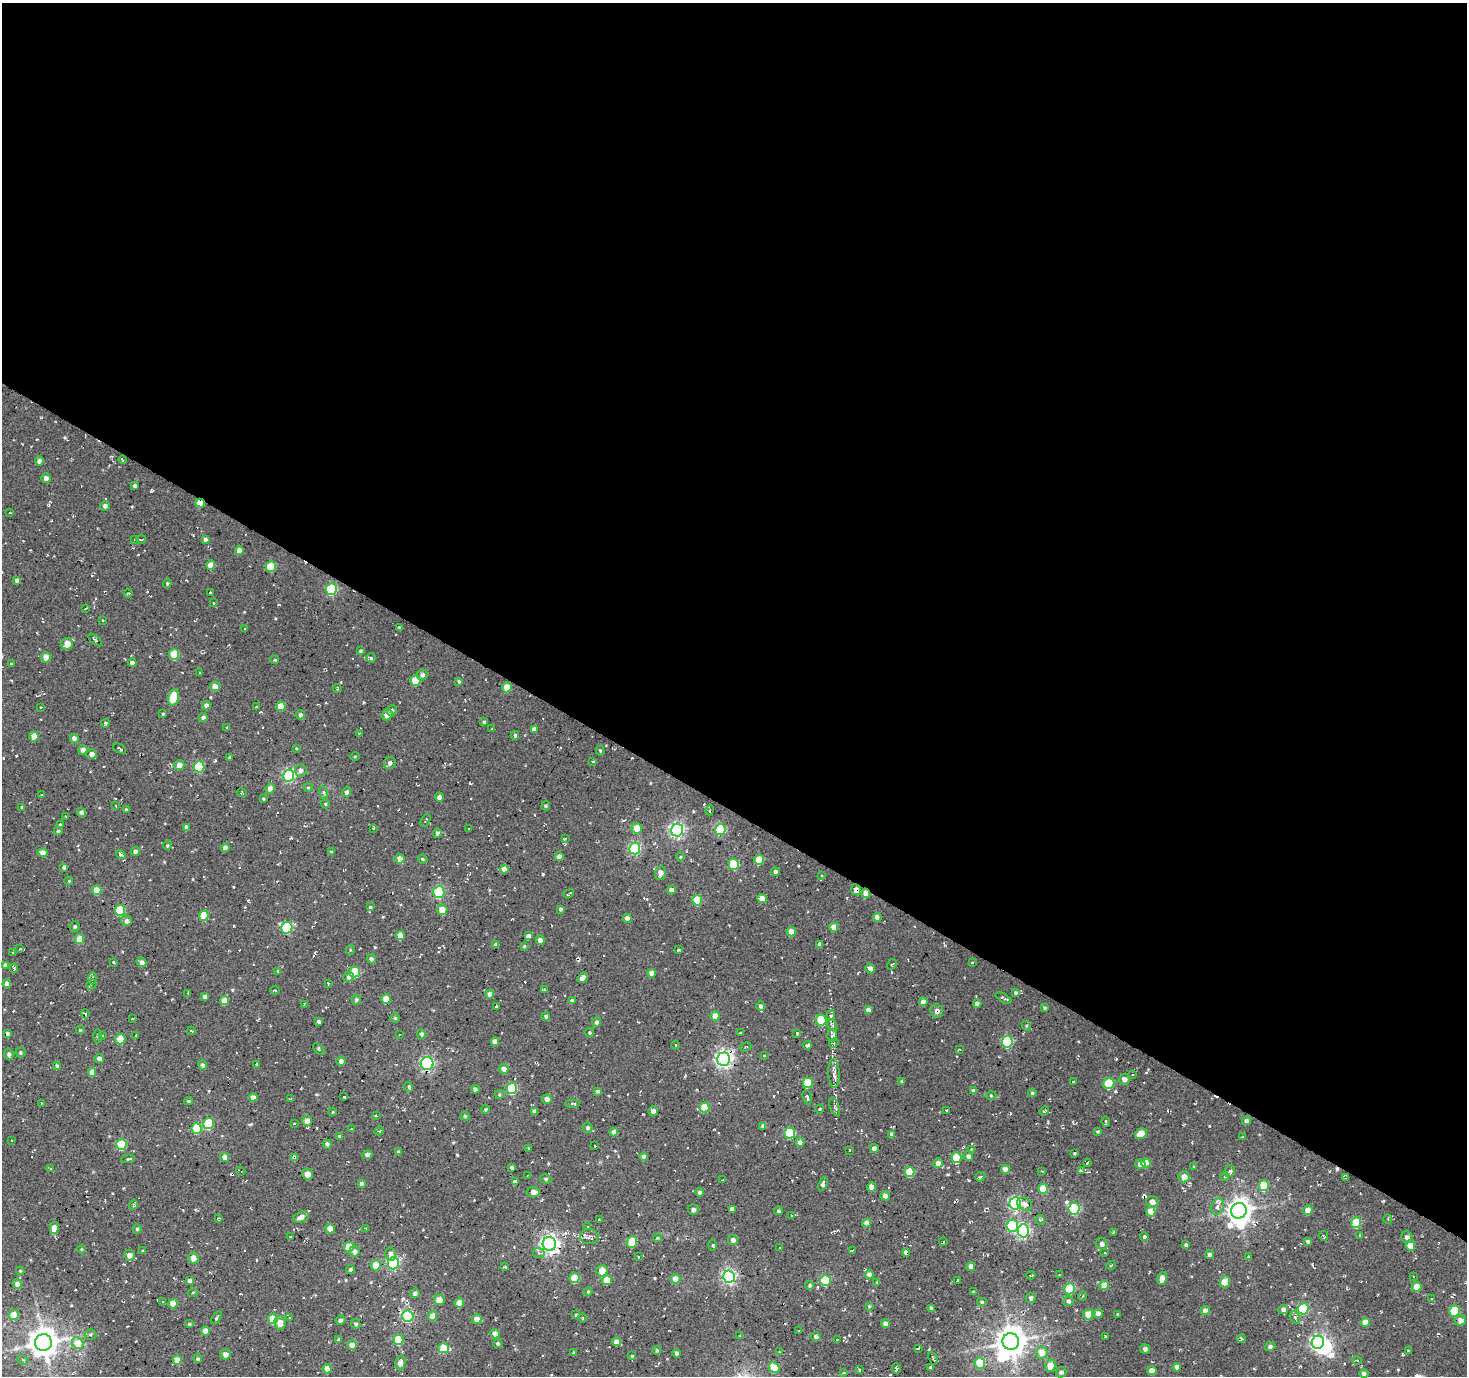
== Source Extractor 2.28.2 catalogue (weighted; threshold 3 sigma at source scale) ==
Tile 3 of 4 x 4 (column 3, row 1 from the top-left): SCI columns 2934-4398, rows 4375-5748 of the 5863 x 5936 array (HDU 1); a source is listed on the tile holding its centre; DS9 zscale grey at full resolution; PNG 1469 x 1378 px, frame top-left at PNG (2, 3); each listed source drawn as its Kron ellipse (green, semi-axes under 4 px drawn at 4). Shown black and unused: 59% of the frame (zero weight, under 2 of 3 exposures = <1% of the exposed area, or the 3 px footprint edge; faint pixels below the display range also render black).
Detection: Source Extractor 2.28.2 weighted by HDU 2 'WHT'; one run over the whole footprint, this tile lists its part. Background -0.0241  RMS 0.0085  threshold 0.0381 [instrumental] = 3 sigma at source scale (4.5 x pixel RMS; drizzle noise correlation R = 1.50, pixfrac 1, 0.0396/0.0396 arcsec/px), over >= 5 px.
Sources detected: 598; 3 inside a brighter object's white glare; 42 cosmic-ray / hot-pixel residue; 1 long thin detection or spike segment (spike, bleed or trail) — neither listed nor drawn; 9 inside a brighter listed object's ellipse — not listed separately; of the other 543, all 500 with FLUX_AUTO >= 0.663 (the completeness limit of this list) listed and drawn (43 fainter detections not listed), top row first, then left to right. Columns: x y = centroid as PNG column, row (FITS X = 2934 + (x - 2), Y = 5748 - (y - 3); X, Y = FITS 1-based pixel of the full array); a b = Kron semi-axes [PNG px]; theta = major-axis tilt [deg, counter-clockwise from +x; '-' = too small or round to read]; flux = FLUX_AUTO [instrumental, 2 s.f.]
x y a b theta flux
122 460 4 3 - 0.86
39 461 4 4 - 2.8
46 478 4 4 - 3.8
135 486 4 3 - 1.9
200 503 5 4 - 14
105 506 5 4 - 2.6
10 512 3 3 - 1.1
141 539 5 2 - 0.84
205 539 4 4 - 2
135 540 3 2 - 0.78
239 550 4 4 - 5
211 565 5 4 - 9.4
271 566 5 5 - 26
17 580 4 3 - 2.2
167 583 5 4 - 0.99
331 589 6 5 - 71
210 592 3 2 - 0.93
128 593 4 2 - 1.1
213 603 3 3 - 1.3
85 608 4 2 - 1.1
103 620 3 3 - 0.75
399 627 3 3 - 1.4
245 629 3 2 - 0.91
95 640 8 2 -41 0.99
67 644 6 5 - 8.4
360 651 4 4 - 1.4
174 654 5 5 - 25
46 657 5 5 - 6.9
371 658 4 4 - 1.1
275 660 4 3 - 0.96
132 663 4 4 - 2.9
11 664 3 2 - 1.2
200 672 3 2 - 0.73
422 675 5 5 - 2.7
415 681 5 5 - 21
459 681 4 4 - 1.3
215 687 4 4 - 6.9
507 687 5 4 - 13
337 689 4 3 - 0.94
173 697 8 5 77 29
206 705 4 4 - 3.4
281 706 5 4 - 12
41 707 2 2 - 0.7
257 707 4 3 - 1
392 710 5 4 - 1.4
163 714 4 3 - 0.92
300 715 5 4 - 2
387 715 6 5 - 6.6
203 717 4 4 - 2.3
484 722 4 4 - 1.5
105 723 4 4 - 1.2
227 728 4 4 - 0.97
492 729 3 3 - 0.66
534 729 4 4 - 3.3
359 733 3 3 - 0.67
515 735 4 4 - 1.8
34 736 5 4 - 7.5
74 738 5 4 - 4.8
120 748 7 3 -27 1.4
296 748 4 3 - 0.69
83 750 5 4 - 4.5
600 751 5 4 - 0.94
92 754 5 5 - 4.7
355 756 4 3 - 0.73
230 757 3 3 - 2
593 761 3 3 - 0.88
390 763 6 5 - 3.2
179 765 5 5 - 4.8
199 767 5 5 - 54
301 770 6 6 - 3.5
289 775 6 5 - 100
308 787 5 3 - 0.86
270 789 5 4 - 6.3
347 792 5 4 - 2.3
242 793 5 3 - 0.79
324 793 6 4 -72 1.3
41 795 3 3 - 0.7
439 797 4 4 - 3.8
263 799 3 3 - 0.89
325 804 4 4 - 1
116 806 3 2 - 0.71
546 806 5 4 - 1.3
22 807 3 3 - 0.8
126 810 3 2 - 0.94
710 810 5 3 - 0.71
81 812 5 4 - 2.8
66 816 3 2 - 1.2
425 820 7 3 61 1
60 825 3 3 - 0.78
186 827 4 4 - 3.3
373 828 3 2 - 0.82
637 828 5 5 - 12
469 829 3 3 - 1.2
720 829 5 5 - 59
677 830 6 6 - 200
58 831 4 4 - 1.7
437 833 4 4 - 2.5
565 838 4 2 - 0.72
167 845 5 4 - 1
225 848 4 4 - 3.2
635 849 6 5 - 89
135 852 4 4 - 4
331 852 4 3 - 1.6
43 853 5 4 - 4.3
121 855 5 4 - 2.5
559 857 4 4 - 4.3
680 857 5 3 - 0.84
400 859 5 4 - 6.3
423 859 5 3 - 1.1
759 860 5 5 - 24
734 864 5 5 - 33
64 867 4 4 - 1.8
504 869 4 4 - 6
775 872 4 4 - 2.7
660 873 7 5 86 4.9
821 875 3 3 - 0.85
69 881 4 4 - 0.86
97 890 5 4 - 14
671 890 4 4 - 4.3
856 890 5 5 - 3.8
439 892 6 5 - 56
866 893 5 4 - 7.4
569 894 5 2 - 1.3
762 899 5 4 - 9.6
697 900 5 5 - 30
370 907 4 4 - 1.1
561 909 4 4 - 1.8
120 910 5 5 - 42
442 910 5 5 - 9.9
204 916 5 5 - 18
877 917 4 4 - 5.6
627 918 4 4 - 4.8
127 921 5 5 - 3.2
75 926 5 5 - 1.4
834 927 4 4 - 8.3
287 928 6 5 - 57
791 932 4 4 - 9.3
400 936 5 4 - 13
528 936 4 4 - 3.2
80 939 5 4 - 11
540 940 4 4 - 4.5
820 944 4 4 - 3.6
496 945 4 4 - 3.8
524 946 3 3 - 0.86
19 949 4 3 - 0.7
350 950 5 3 - 0.81
678 950 4 3 - 0.76
12 952 4 3 - 0.75
371 959 4 4 - 2
114 962 4 3 - 0.99
142 962 5 4 - 4.9
972 963 3 3 - 1.4
892 964 6 3 59 1
5 965 4 4 - 2.9
14 968 5 4 - 1.3
870 969 5 4 - 5
278 971 4 3 - 1.3
354 972 5 5 - 36
652 973 4 4 - 4.9
349 977 6 5 - 2.2
92 978 6 4 89 1.7
583 978 5 4 - 5.9
7 984 4 4 - 4.3
91 984 5 4 - 1.1
328 984 3 2 - 0.79
275 990 5 4 - 1.3
544 990 3 3 - 1.3
1016 992 3 3 - 1.3
188 993 3 3 - 0.73
490 994 4 4 - 5.3
205 997 4 4 - 3.2
1003 998 9 3 -31 2
386 999 5 4 - 15
356 1000 5 4 - 1.6
224 1001 4 4 - 11
572 1001 4 4 - 2.2
923 1002 4 4 - 5
977 1003 4 4 - 4.5
304 1004 4 3 - 0.79
497 1006 3 2 - 0.95
761 1006 5 4 - 1.8
1044 1008 3 3 - 1.1
868 1010 4 4 - 3.3
937 1011 7 6 - 3.3
85 1014 4 3 - 0.92
546 1016 4 4 - 2
715 1016 5 4 - 7.4
830 1016 5 3 - 1.3
395 1018 5 4 - 1.2
132 1019 4 3 - 0.71
821 1020 5 5 - 33
319 1022 4 3 - 2.4
597 1022 5 4 - 2.2
832 1025 7 4 -53 1.9
1027 1026 5 3 - 0.88
80 1030 4 4 - 1.2
191 1031 4 3 - 0.91
7 1033 4 3 - 1.6
590 1033 4 4 - 1.4
741 1033 3 2 - 1
797 1033 3 3 - 1.1
421 1034 5 4 - 1.8
102 1035 4 3 - 0.85
136 1035 3 2 - 0.87
399 1035 3 2 - 0.68
832 1035 6 5 - 2.8
98 1036 7 3 -90 1.2
120 1039 5 5 - 20
495 1042 4 4 - 7.1
1007 1042 6 5 - 63
834 1043 5 4 - 1.2
676 1045 4 3 - 0.69
808 1045 4 3 - 1.4
746 1047 6 3 27 1
319 1049 7 2 -45 0.89
959 1049 3 2 - 0.77
20 1053 5 5 - 1.2
9 1054 6 4 -76 2.6
764 1056 3 3 - 1.2
99 1059 4 4 - 4.4
724 1059 6 6 - 290
341 1061 4 4 - 3.1
257 1064 4 2 - 0.69
427 1064 6 6 - 130
203 1065 5 4 - 2.7
57 1066 4 4 - 1.7
504 1069 5 4 - 5
92 1072 4 4 - 6.5
834 1073 14 5 -87 4.6
1133 1075 3 3 - 1
1124 1079 5 5 - 3.6
902 1081 4 4 - 0.88
1073 1081 3 2 - 0.77
808 1083 5 5 - 28
1109 1084 5 5 - 40
409 1087 5 3 - 1.6
512 1088 5 5 - 58
475 1089 4 4 - 2.5
597 1091 4 3 - 1.6
974 1091 4 4 - 3.5
1032 1093 4 4 - 1.5
499 1094 4 3 - 1.1
991 1095 5 3 - 0.94
253 1097 4 4 - 3.1
344 1097 3 3 - 0.82
807 1097 8 3 -75 1.4
290 1099 4 2 - 0.71
547 1099 5 4 - 4.8
188 1101 4 4 - 1.2
41 1103 3 2 - 0.79
573 1104 7 3 5 1.3
705 1107 5 5 - 18
835 1107 9 4 -70 2.2
485 1109 4 4 - 1.3
820 1109 4 3 - 0.79
946 1110 3 2 - 0.83
535 1111 4 4 - 3.1
653 1111 4 4 - 3.3
1044 1111 5 3 - 1.8
333 1112 4 3 - 0.69
376 1116 3 2 - 0.87
465 1116 4 4 - 1.3
307 1121 5 4 - 6.4
1246 1121 4 4 - 3.2
1106 1122 5 2 - 1.5
294 1123 3 2 - 0.73
208 1124 5 5 - 37
763 1126 4 4 - 2.7
588 1127 5 4 - 1.8
197 1129 5 5 - 38
352 1129 3 2 - 0.96
379 1131 5 3 - 0.78
1098 1131 4 4 - 0.87
614 1132 4 4 - 4.2
790 1133 5 5 - 45
892 1134 4 4 - 2.8
1141 1134 6 5 - 13
339 1136 4 3 - 1.5
1242 1137 3 2 - 0.74
12 1140 3 2 - 0.98
800 1142 4 4 - 4.3
327 1144 4 4 - 2.2
121 1145 5 5 - 42
595 1146 3 2 - 0.91
529 1148 4 3 - 0.93
874 1148 4 4 - 3.4
972 1149 3 3 - 0.91
849 1150 3 2 - 0.84
399 1152 4 3 - 1.4
1074 1153 3 3 - 1.1
367 1155 5 4 - 2.8
644 1156 4 4 - 2.5
968 1156 5 4 - 2.6
225 1157 4 4 - 4.5
295 1158 4 3 - 3
956 1158 5 5 - 29
128 1159 7 3 8 1.3
938 1163 5 5 - 4.6
1087 1163 4 2 - 0.87
1146 1163 4 4 - 9.5
1140 1164 5 5 - 4.7
1193 1166 4 2 - 0.81
50 1168 3 3 - 0.85
512 1168 3 3 - 1.6
1005 1169 4 4 - 6.2
240 1171 5 2 - 0.82
1042 1171 3 2 - 0.68
1081 1171 4 2 - 1
1230 1171 6 5 - 2.1
910 1172 5 5 - 24
307 1174 5 5 - 7
527 1176 4 3 - 0.91
1225 1176 4 3 - 0.94
980 1177 5 4 - 1.8
1184 1177 5 5 - 6.7
1346 1178 4 3 - 1.7
546 1179 5 4 - 1.3
723 1180 3 2 - 0.92
515 1182 4 4 - 3.1
361 1183 4 4 - 2
823 1184 7 3 70 2.6
1264 1186 5 5 - 32
871 1187 4 4 - 7.3
1043 1189 5 5 - 19
533 1192 6 5 - 4.5
700 1192 4 4 - 2.3
885 1196 5 4 - 4.3
1152 1202 6 6 - 3.8
1015 1203 6 6 - 120
1025 1204 8 6 -34 3.9
133 1205 5 3 - 1.5
1218 1206 8 6 70 3.9
1074 1208 6 5 - 78
732 1209 4 4 - 2.5
693 1210 5 5 - 2
1308 1210 4 4 - 9.4
779 1211 4 4 - 1.4
1151 1211 5 4 - 13
1239 1211 8 7 - 710
792 1215 3 2 - 1.2
301 1217 8 5 20 4.8
218 1218 3 3 - 0.77
1388 1219 5 4 - 0.97
599 1220 3 3 - 0.93
1040 1220 5 4 - 1.3
867 1223 4 4 - 4.4
1356 1223 5 5 - 35
1012 1226 6 6 - 71
588 1227 3 3 - 1.1
54 1228 6 4 78 10
366 1228 3 2 - 0.92
137 1229 4 4 - 1.3
330 1229 4 4 - 9.9
1023 1231 6 6 - 130
1113 1232 3 2 - 0.96
1360 1235 3 3 - 1
1324 1236 5 3 - 0.77
290 1237 3 3 - 0.88
589 1237 9 7 6 3.7
1144 1237 4 4 - 1.3
1407 1237 6 5 - 3.5
657 1238 4 3 - 0.85
733 1240 5 5 - 3.5
1308 1241 4 3 - 1.6
632 1242 6 5 - 25
943 1242 4 3 - 0.87
549 1244 7 6 - 330
1102 1244 6 5 - 3.3
713 1245 5 3 - 1.1
1186 1245 4 3 - 1.6
1410 1245 5 4 - 13
349 1247 5 5 - 16
779 1248 2 2 - 0.76
82 1249 4 3 - 0.8
143 1251 4 3 - 0.97
354 1251 5 5 - 4.1
852 1251 4 2 - 1.2
1105 1252 3 2 - 0.87
539 1253 6 5 - 1.9
906 1253 4 4 - 4.3
391 1254 7 5 -77 3.2
1209 1254 4 4 - 2.3
129 1255 5 5 - 4.5
638 1256 3 2 - 0.75
1248 1256 4 3 - 1.2
193 1258 5 5 - 6.9
393 1263 6 5 - 83
376 1265 5 5 - 15
1111 1265 4 2 - 0.7
971 1266 4 4 - 4.5
505 1267 4 2 - 0.8
350 1269 4 4 - 1.9
20 1271 4 4 - 0.9
602 1271 6 5 - 11
869 1274 4 4 - 3.1
1031 1275 4 2 - 1
1059 1275 3 2 - 1.5
729 1277 6 6 - 180
1414 1277 3 2 - 0.71
574 1278 5 5 - 19
1162 1278 7 4 72 6.2
676 1279 4 4 - 12
607 1280 5 5 - 11
825 1280 5 5 - 50
958 1280 3 2 - 0.84
190 1281 4 4 - 4.9
877 1282 3 3 - 0.81
1225 1282 5 5 - 19
17 1284 5 4 - 5.1
810 1285 4 4 - 1.4
1104 1285 5 4 - 11
1417 1287 5 4 - 9.9
1070 1289 5 5 - 41
588 1291 4 4 - 0.98
193 1292 5 3 - 0.74
973 1292 3 3 - 1.1
415 1293 5 4 - 2.6
1083 1296 5 3 - 0.82
1031 1298 5 5 - 2.1
1432 1299 4 3 - 0.79
439 1300 5 5 - 9.8
1068 1301 5 5 - 1.8
163 1302 3 3 - 1.5
982 1302 5 4 - 1.2
459 1303 4 4 - 10
173 1304 4 4 - 10
869 1306 4 4 - 0.9
931 1308 4 3 - 2
1303 1309 5 5 - 41
1283 1310 5 4 - 2.5
1205 1311 4 4 - 5.6
1455 1311 5 5 - 43
1098 1313 5 4 - 4.5
1118 1314 3 3 - 1.3
14 1315 5 5 - 15
576 1315 4 3 - 0.77
1088 1315 5 5 - 16
408 1316 6 5 - 93
433 1316 5 4 - 9.9
217 1317 7 3 57 1.1
1295 1317 6 5 - 2.4
290 1318 2 2 - 0.76
583 1318 4 3 - 0.71
273 1319 5 5 - 25
477 1319 5 5 - 6.7
341 1320 5 4 - 3.1
1460 1320 5 5 - 5.2
1365 1322 4 4 - 8.3
280 1323 7 5 -80 6.6
885 1323 4 4 - 3.9
189 1324 3 3 - 1.1
356 1324 5 4 - 1.5
205 1331 4 4 - 11
799 1331 3 2 - 0.73
495 1334 5 4 - 4.8
90 1335 6 5 - 1.5
740 1336 3 3 - 0.68
816 1336 5 4 - 2.3
1105 1336 3 3 - 1.1
1241 1339 4 3 - 2.4
339 1340 4 3 - 2.4
398 1340 5 5 - 30
837 1340 3 3 - 0.84
617 1342 4 4 - 6
1011 1342 8 8 - 1200
1318 1342 6 6 - 210
43 1343 8 8 - 1200
78 1343 6 5 - 17
497 1344 4 4 - 2.1
352 1345 4 4 - 6.2
1270 1346 5 4 - 2.1
444 1348 5 5 - 27
918 1348 3 2 - 1
1145 1349 5 5 - 2.3
657 1350 4 3 - 1.1
1409 1350 3 3 - 1.5
573 1352 3 3 - 0.8
780 1352 3 3 - 0.73
677 1353 4 4 - 2.3
1042 1353 6 5 - 10
225 1354 5 5 - 4.7
632 1356 4 4 - 0.93
933 1358 7 2 -64 0.9
198 1359 4 4 - 1.6
23 1360 6 4 -24 1.3
177 1360 4 4 - 8.4
1357 1360 5 3 - 1
400 1363 8 5 80 6.2
980 1363 5 5 - 26
1050 1366 6 5 - 9.9
930 1367 3 3 - 0.77
1177 1367 4 4 - 4.1
774 1368 5 5 - 21
896 1368 5 3 - 1.3
327 1369 4 4 - 10
860 1370 3 2 - 0.78
1152 1371 4 4 - 8.7
1061 1372 5 5 - 2.3
843 1373 3 3 - 0.8
1364 1373 5 4 - 2.4
Overlapping masked pixels (flux is a lower limit): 9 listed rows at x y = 200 503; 856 890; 866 893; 937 1011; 724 1059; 295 1158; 549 1244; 906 1253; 350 1269